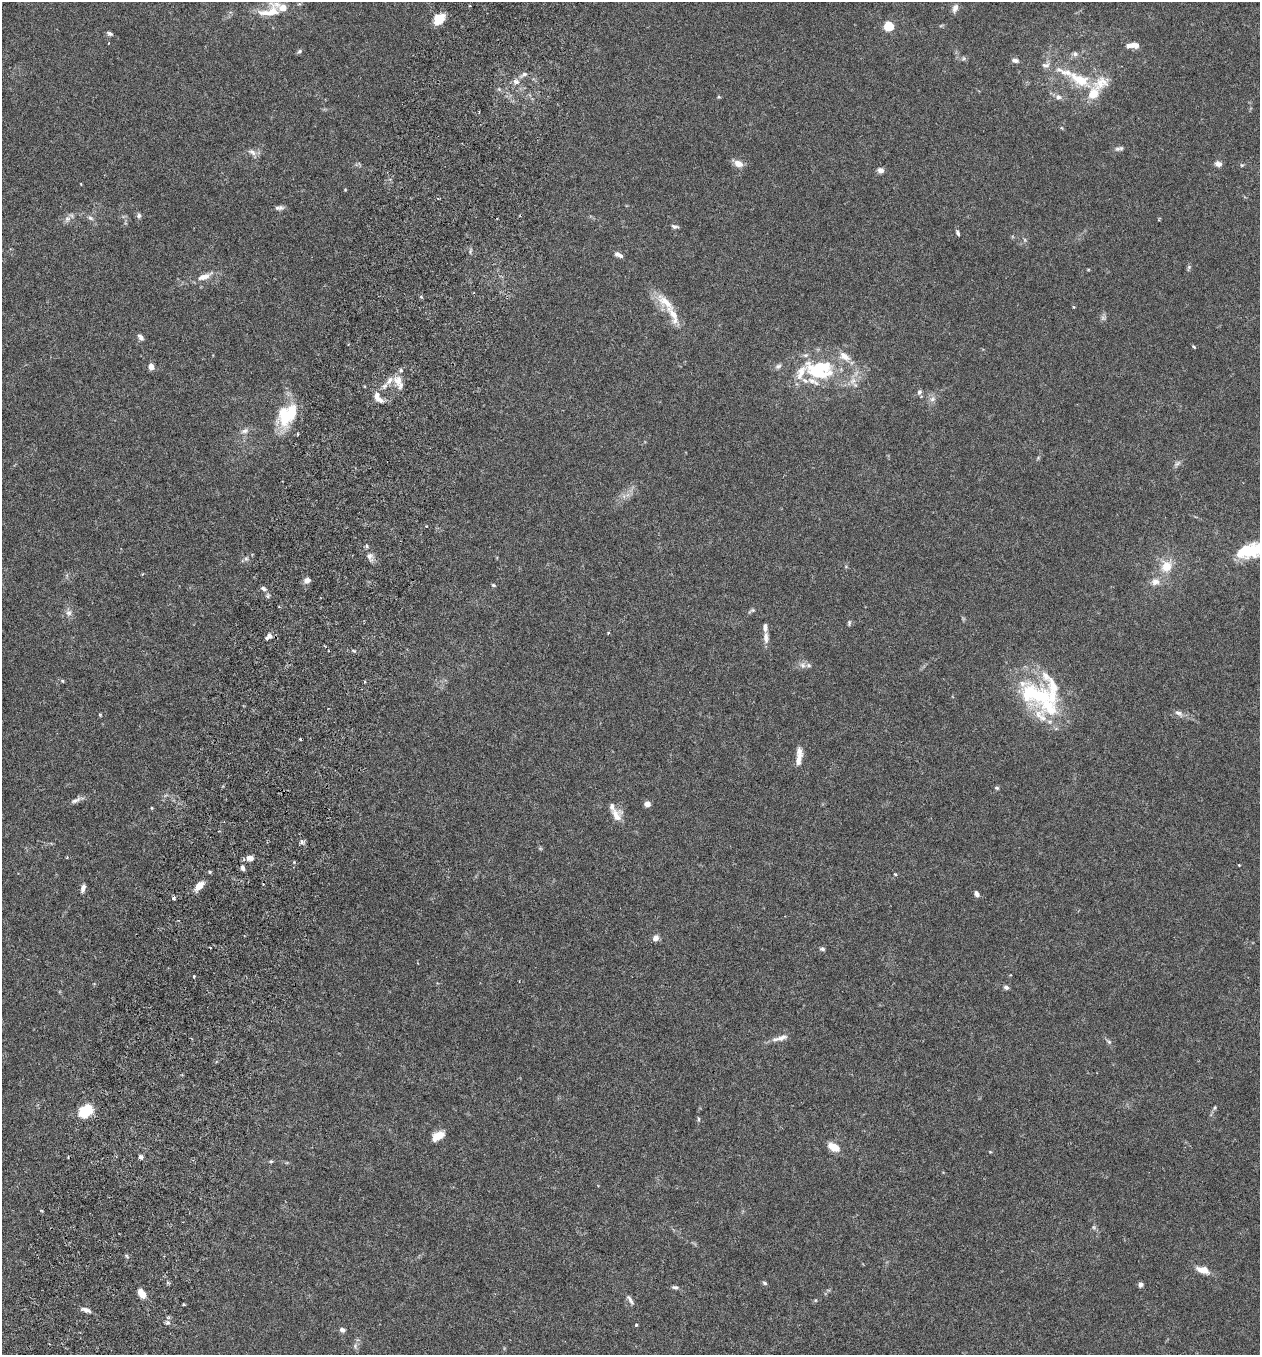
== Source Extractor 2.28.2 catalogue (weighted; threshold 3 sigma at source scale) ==
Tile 7 of 4 x 4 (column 3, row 2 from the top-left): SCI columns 2708-3965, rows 2736-4088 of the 5544 x 5466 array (HDU 1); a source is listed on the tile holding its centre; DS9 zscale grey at full resolution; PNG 1262 x 1357 px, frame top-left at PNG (2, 2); no overlay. Shown black and unused: <1% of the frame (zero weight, under 3 of 6 exposures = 3% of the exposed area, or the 3 px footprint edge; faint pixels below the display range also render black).
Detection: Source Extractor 2.28.2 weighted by HDU 2 'WHT'; one run over the whole footprint, this tile lists its part. Background 0.0171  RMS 0.002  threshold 0.008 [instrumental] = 3 sigma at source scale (4.09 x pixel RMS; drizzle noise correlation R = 1.36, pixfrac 0.8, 0.05/0.05 arcsec/px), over >= 5 px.
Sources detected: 142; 1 too faint to see at this stretch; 3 inside a brighter object's white glare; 2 cosmic-ray / hot-pixel residue — not listed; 21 inside a brighter listed object's ellipse — not listed separately; the other 115 listed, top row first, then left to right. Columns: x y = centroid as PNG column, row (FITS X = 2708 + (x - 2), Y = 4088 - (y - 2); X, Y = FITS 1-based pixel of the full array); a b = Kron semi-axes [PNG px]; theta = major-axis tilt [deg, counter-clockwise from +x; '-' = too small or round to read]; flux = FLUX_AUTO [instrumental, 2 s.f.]
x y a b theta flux
955 8 10 7 71 0.84
269 12 37 21 24 5
441 18 12 11 - 2.1
889 26 5 5 - 12
109 33 7 5 -24 0.41
1135 45 10 6 -9 1.3
299 51 7 5 40 0.35
1075 54 8 6 -27 0.56
963 58 7 5 60 0.3
1015 60 9 6 -17 0.62
1046 65 13 8 16 0.92
524 74 8 6 2 0.55
1079 79 30 13 -26 5.9
516 81 9 7 -23 0.89
719 97 4 4 - 0.19
1058 97 8 7 - 0.76
1121 148 9 6 -20 0.48
252 152 13 7 -31 0.85
738 163 10 7 -20 1.5
1218 164 8 6 -17 0.85
1242 165 5 4 - 0.23
880 170 7 7 - 0.78
345 190 4 3 - 0.13
279 208 11 5 1 0.64
139 216 7 6 - 0.5
90 218 8 5 -39 0.49
67 219 10 8 64 0.77
1159 219 6 2 57 0.16
675 226 9 5 -4 0.46
958 233 7 4 -64 0.36
1025 240 6 4 -72 0.26
470 251 10 4 75 0.34
619 255 11 5 -26 0.75
1189 267 9 4 75 0.33
204 277 20 7 22 1.9
666 302 32 13 -44 3.6
1073 307 3 3 - 0.21
1103 318 7 7 - 0.45
140 337 9 5 -49 0.63
1194 347 4 3 - 0.37
806 355 8 5 26 0.46
844 356 17 9 -38 2
778 366 10 6 34 0.52
151 367 6 5 - 1.1
819 374 41 15 -6 8.3
398 382 20 9 -66 1.9
919 392 8 6 69 0.5
378 397 15 8 -56 1.6
932 399 9 7 33 0.77
284 415 32 17 90 6.6
245 431 12 7 18 0.82
1177 464 12 5 40 0.55
426 526 3 3 - 0.13
1252 550 27 15 16 8.4
370 557 15 9 -68 1.2
246 559 7 6 - 0.39
1166 566 17 14 63 3.4
307 580 7 6 - 0.99
1155 582 11 9 10 1.3
493 585 6 4 -17 0.24
264 589 8 5 -29 0.55
752 610 11 4 29 0.37
69 613 10 8 60 0.81
849 623 7 4 81 0.29
608 633 4 3 - 0.16
268 636 10 5 46 1.1
766 637 17 7 -89 1.1
353 650 5 3 - 0.23
803 665 9 7 -52 0.81
62 681 5 3 - 0.17
365 682 3 3 - 0.23
1036 695 53 29 -19 18
1179 713 13 7 -33 0.84
100 714 4 4 - 0.19
799 757 22 7 85 1.8
997 788 6 5 - 0.28
76 800 15 6 25 0.81
647 804 5 5 - 1.2
616 815 17 14 -79 2
302 842 6 5 - 0.43
250 858 7 5 -8 1.2
1239 865 3 3 - 0.2
243 868 6 4 -80 0.69
210 872 5 4 - 0.22
895 874 4 3 - 0.27
199 886 11 6 44 2
83 888 9 5 75 0.77
977 894 7 5 -65 0.63
174 898 4 3 - 0.52
656 938 7 6 - 1
822 949 6 4 -9 0.36
194 976 3 2 - 0.22
1006 987 6 5 - 0.5
780 1038 23 6 15 1.3
1109 1042 9 5 -36 0.4
1215 1108 6 5 - 0.28
86 1110 12 8 46 9.7
699 1119 6 4 -89 0.23
438 1136 15 8 32 2.1
834 1147 12 7 -27 2.8
990 1152 5 3 - 0.15
141 1157 5 4 - 0.61
271 1161 5 4 - 0.24
41 1210 4 2 - 0.19
1203 1270 16 8 -15 2
764 1283 7 4 -28 0.29
1140 1285 5 5 - 0.65
675 1287 8 5 -12 0.42
142 1293 12 7 -52 1.7
630 1299 15 5 -60 0.62
815 1300 5 4 - 0.22
86 1310 13 5 -20 0.79
168 1323 7 6 - 0.48
636 1325 3 3 - 0.25
342 1330 6 5 - 0.68
Isophote crosses this tile's border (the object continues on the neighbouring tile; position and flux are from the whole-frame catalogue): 1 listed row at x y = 1252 550